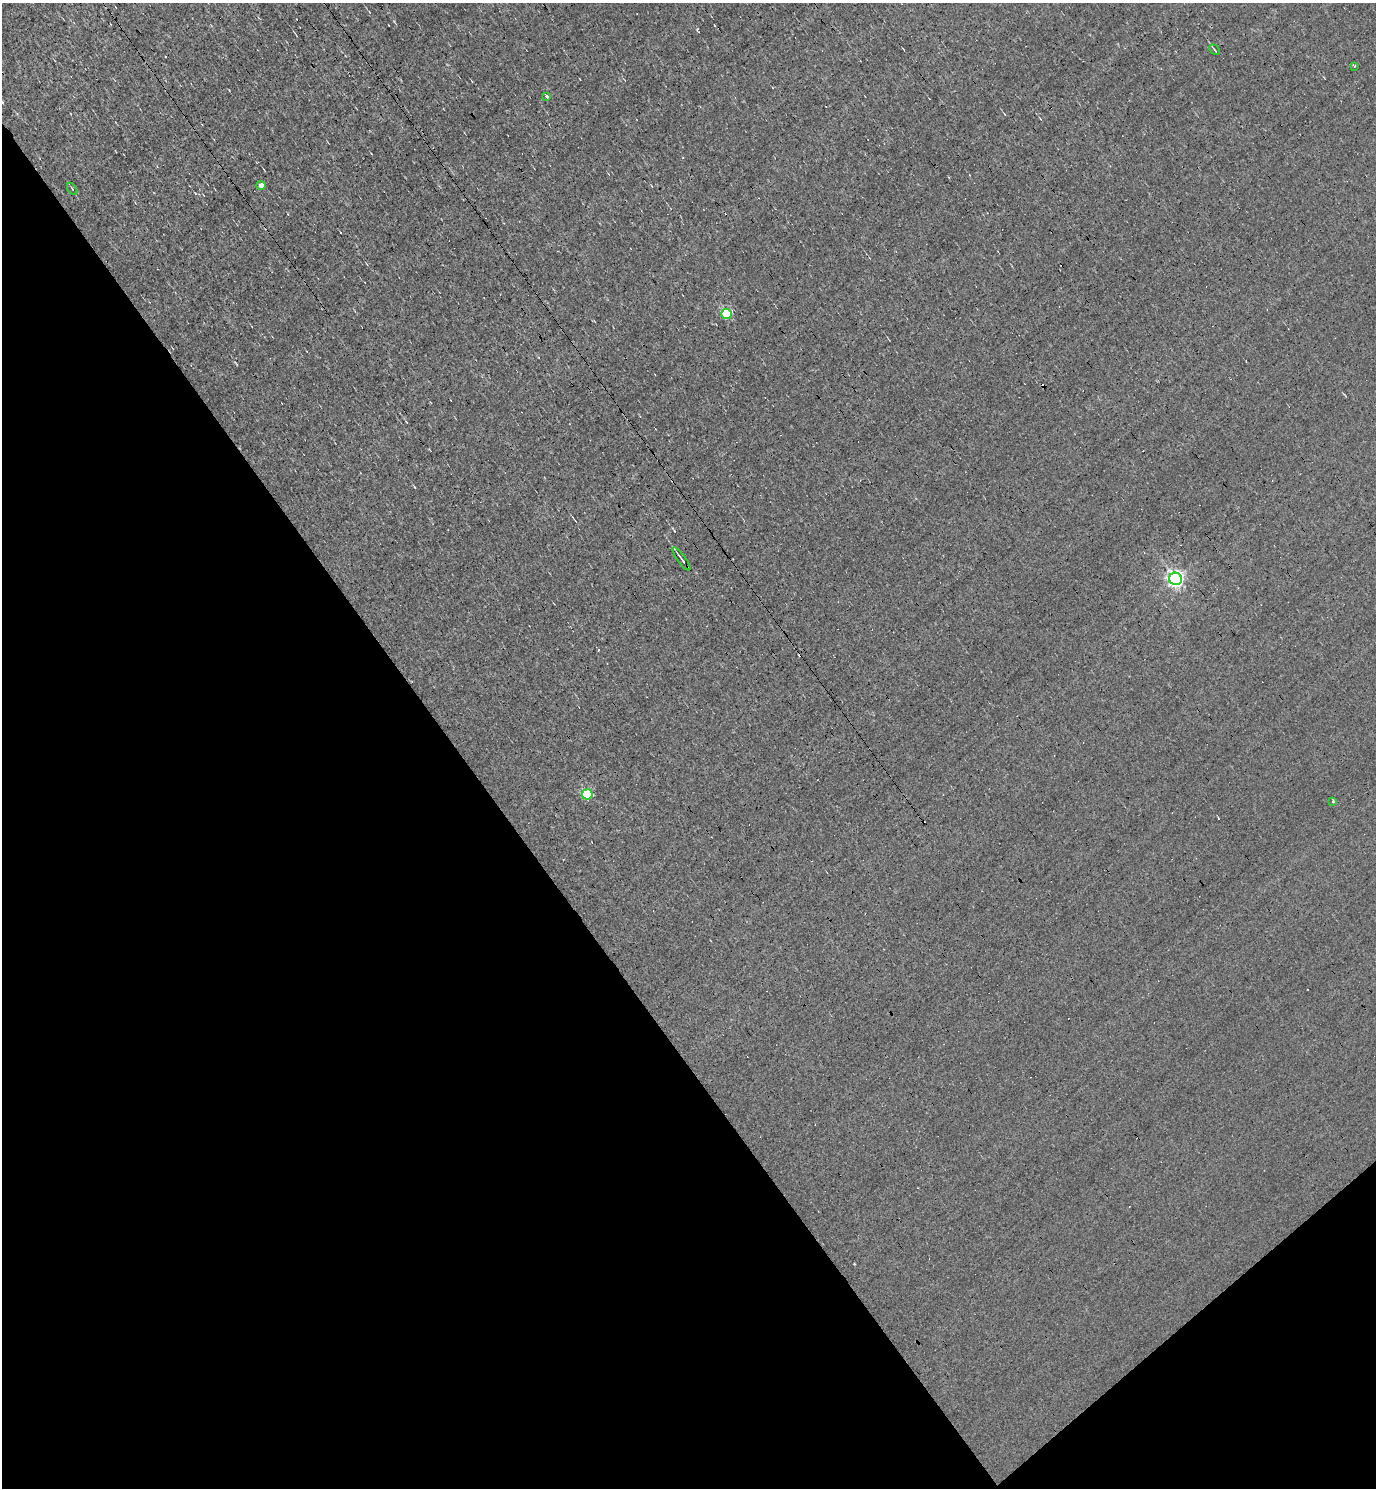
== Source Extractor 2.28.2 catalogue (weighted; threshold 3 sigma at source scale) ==
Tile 14 of 4 x 4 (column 2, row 4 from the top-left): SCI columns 1668-3041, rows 1-1486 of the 5939 x 5945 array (HDU 1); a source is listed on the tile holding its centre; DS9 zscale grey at full resolution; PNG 1378 x 1490 px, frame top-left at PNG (2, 3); each listed source drawn as its Kron ellipse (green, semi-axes under 4 px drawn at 4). Shown black and unused: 36% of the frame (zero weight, under 3 of 4 exposures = <1% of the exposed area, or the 3 px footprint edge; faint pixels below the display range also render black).
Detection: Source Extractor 2.28.2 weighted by HDU 2 'WHT'; one run over the whole footprint, this tile lists its part. Background -0.00744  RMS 0.058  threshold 0.262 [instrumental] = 3 sigma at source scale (4.5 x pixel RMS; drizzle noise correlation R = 1.50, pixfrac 1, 0.05/0.05 arcsec/px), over >= 5 px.
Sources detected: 14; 4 cosmic-ray / hot-pixel residue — neither listed nor drawn; the other 10 listed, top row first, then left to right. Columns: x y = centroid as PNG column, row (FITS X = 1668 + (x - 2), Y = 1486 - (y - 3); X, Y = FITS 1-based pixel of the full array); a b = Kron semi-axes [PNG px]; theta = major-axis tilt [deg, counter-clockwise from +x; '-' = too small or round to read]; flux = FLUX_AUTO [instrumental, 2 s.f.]
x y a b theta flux
1215 50 6 2 -47 6.9
1354 66 3 3 - 27
547 96 4 3 - 30
261 186 4 4 - 34
72 189 7 3 -56 6.7
727 314 5 5 - 470
682 559 14 3 -54 18
1175 579 6 6 - 1900
587 794 5 5 - 360
1333 801 3 3 - 9.7